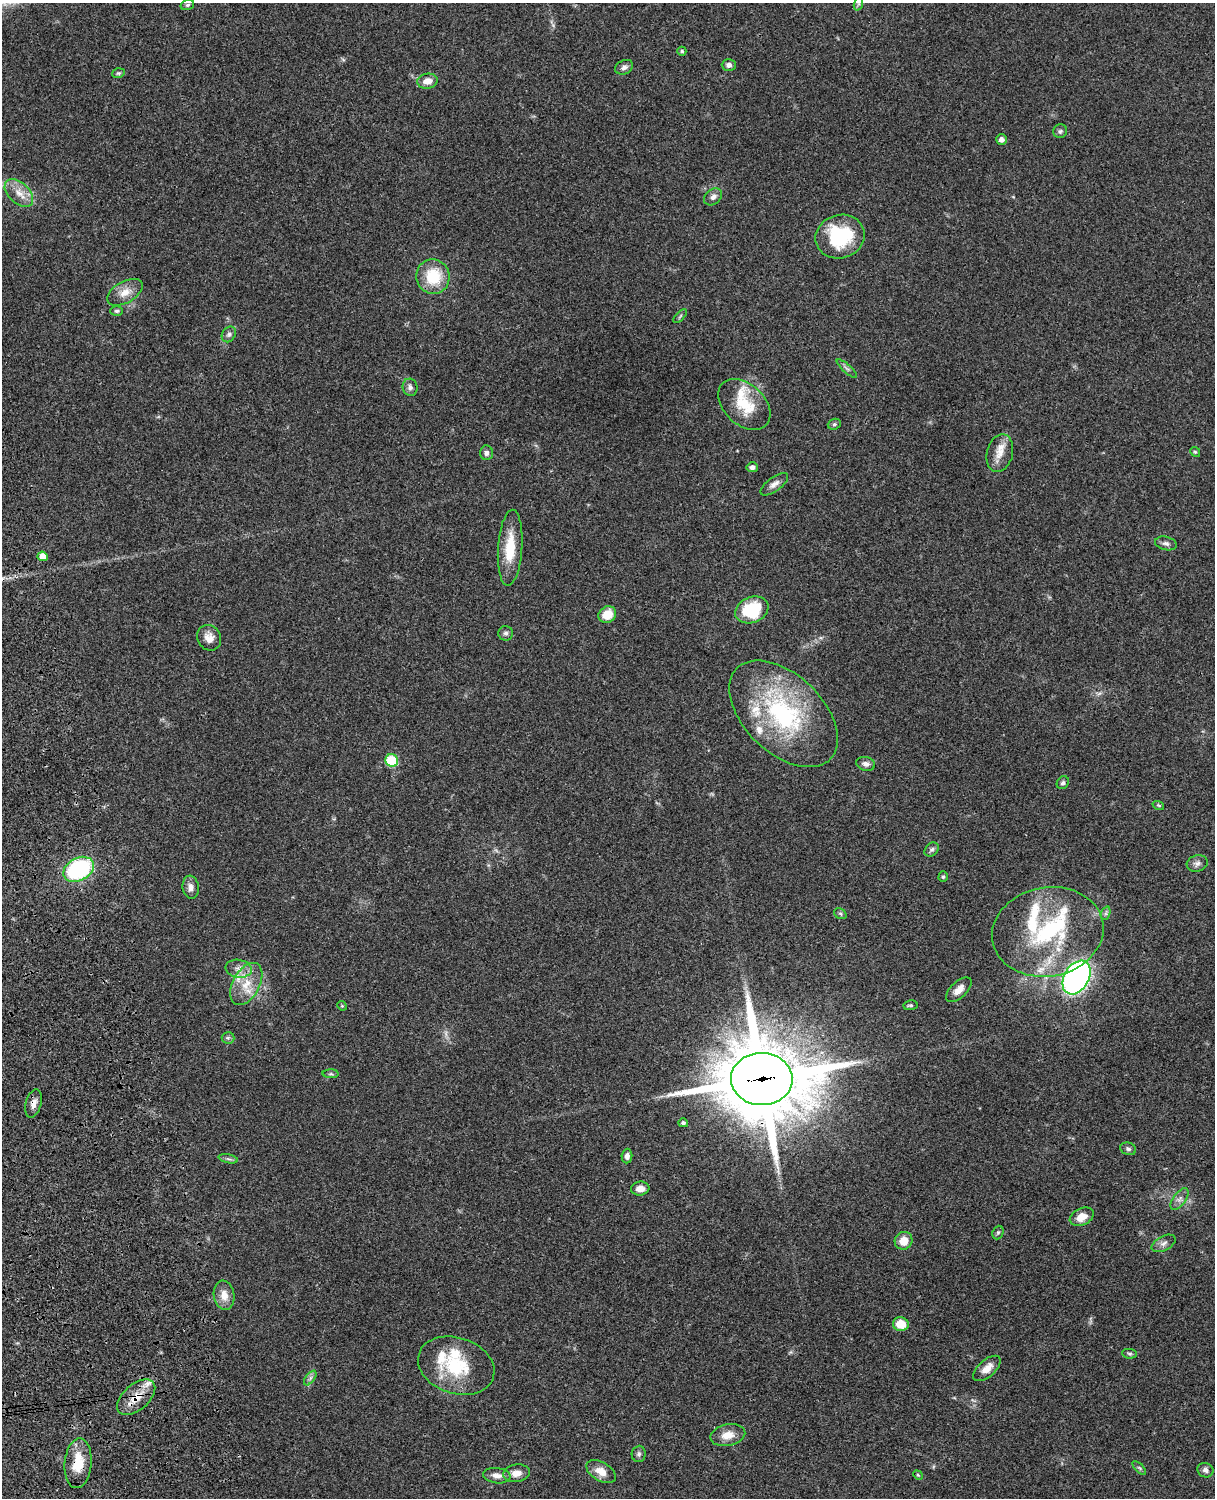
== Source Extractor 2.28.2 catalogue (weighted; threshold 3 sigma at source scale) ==
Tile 7 of 4 x 3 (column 3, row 2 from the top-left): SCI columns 2547-3759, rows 1772-3267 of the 5092 x 4924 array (HDU 1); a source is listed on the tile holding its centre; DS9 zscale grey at full resolution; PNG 1217 x 1500 px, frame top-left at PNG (2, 3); each listed source drawn as its Kron ellipse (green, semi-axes under 4 px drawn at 4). Shown black and unused: <1% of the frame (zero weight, under 3 of 4 exposures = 6% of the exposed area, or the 3 px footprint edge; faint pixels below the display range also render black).
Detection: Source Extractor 2.28.2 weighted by HDU 2 'WHT'; one run over the whole footprint, this tile lists its part. Background 0.0791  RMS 0.0058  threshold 0.026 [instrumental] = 3 sigma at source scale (4.5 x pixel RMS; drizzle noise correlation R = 1.50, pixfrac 1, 0.05/0.05 arcsec/px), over >= 5 px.
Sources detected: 95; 1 too faint to see at this stretch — neither listed nor drawn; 12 inside a brighter listed object's ellipse — not listed separately; the other 82 listed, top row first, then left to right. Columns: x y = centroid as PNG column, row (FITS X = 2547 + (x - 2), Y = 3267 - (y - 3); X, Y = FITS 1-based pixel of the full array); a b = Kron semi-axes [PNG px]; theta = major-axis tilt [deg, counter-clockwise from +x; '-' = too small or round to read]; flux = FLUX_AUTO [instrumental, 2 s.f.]
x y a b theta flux
858 4 7 4 71 1.1
187 5 7 5 17 1
682 51 4 4 - 0.82
729 65 7 6 - 2.1
624 67 9 7 25 2.1
118 73 6 4 18 0.85
427 81 10 7 10 4.9
1060 131 7 7 - 1.2
1001 139 5 5 - 2.3
19 193 17 10 -43 6.9
713 197 10 7 40 2.6
840 237 25 21 17 39
433 277 17 16 - 21
125 292 19 10 29 6.7
117 311 6 5 - 1.1
680 316 8 3 45 0.85
229 334 8 6 56 1.6
847 369 13 3 -41 1.4
410 387 8 7 - 1.9
744 404 30 20 -43 20
834 424 7 5 21 1
1195 452 5 4 - 0.72
486 453 7 6 - 1.7
1000 453 19 13 76 7.4
752 467 5 5 - 1.9
774 484 16 7 36 3.2
1166 543 11 6 -13 2.1
510 548 38 12 86 18
43 556 5 4 - 7.1
752 610 17 12 21 28
607 615 9 8 - 10
506 633 7 7 - 1.5
209 638 13 11 -59 5.3
784 714 65 39 -44 83
392 760 6 6 - 27
866 764 9 7 -14 2.3
1063 783 7 5 51 1.2
1158 805 6 3 -18 0.7
932 849 8 6 43 1.5
1197 863 11 8 15 2.4
79 869 16 11 28 67
943 877 5 4 - 0.8
191 887 11 8 -83 3.2
1106 913 7 4 72 1.2
840 914 7 5 -31 0.97
1048 932 56 44 10 74
239 969 13 9 -9 4.5
1077 977 18 12 59 210
246 984 23 13 62 12
959 990 16 8 43 4.6
910 1005 7 5 7 1.1
342 1006 5 4 - 0.59
228 1038 6 6 - 1.2
331 1074 8 4 -1 1.1
762 1079 31 26 -1 7200
33 1104 14 8 74 3.7
683 1123 5 4 - 1.1
1128 1149 8 6 -19 1.5
627 1156 7 5 85 2.3
228 1159 10 4 -13 1.4
640 1189 9 7 7 4.5
1180 1199 13 6 55 2.7
1082 1217 13 8 25 7
998 1233 7 5 69 0.96
904 1241 9 8 - 7.7
1164 1243 13 7 27 2.5
224 1295 15 10 -80 6.2
901 1324 8 7 - 10
1130 1354 7 4 -6 1
456 1366 39 28 -18 32
987 1368 16 8 42 5.6
310 1378 8 4 54 1.6
136 1397 23 12 41 11
728 1435 18 10 12 7.1
639 1454 8 7 - 1.5
78 1463 25 13 85 15
1139 1468 8 3 -45 0.93
1205 1470 8 7 - 2.3
601 1471 16 9 -30 6.8
516 1473 14 8 8 5.1
918 1475 5 4 - 0.62
497 1476 14 7 -7 3.9
Overlapping masked pixels (flux is a lower limit): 4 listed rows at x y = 762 1079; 33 1104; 136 1397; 78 1463